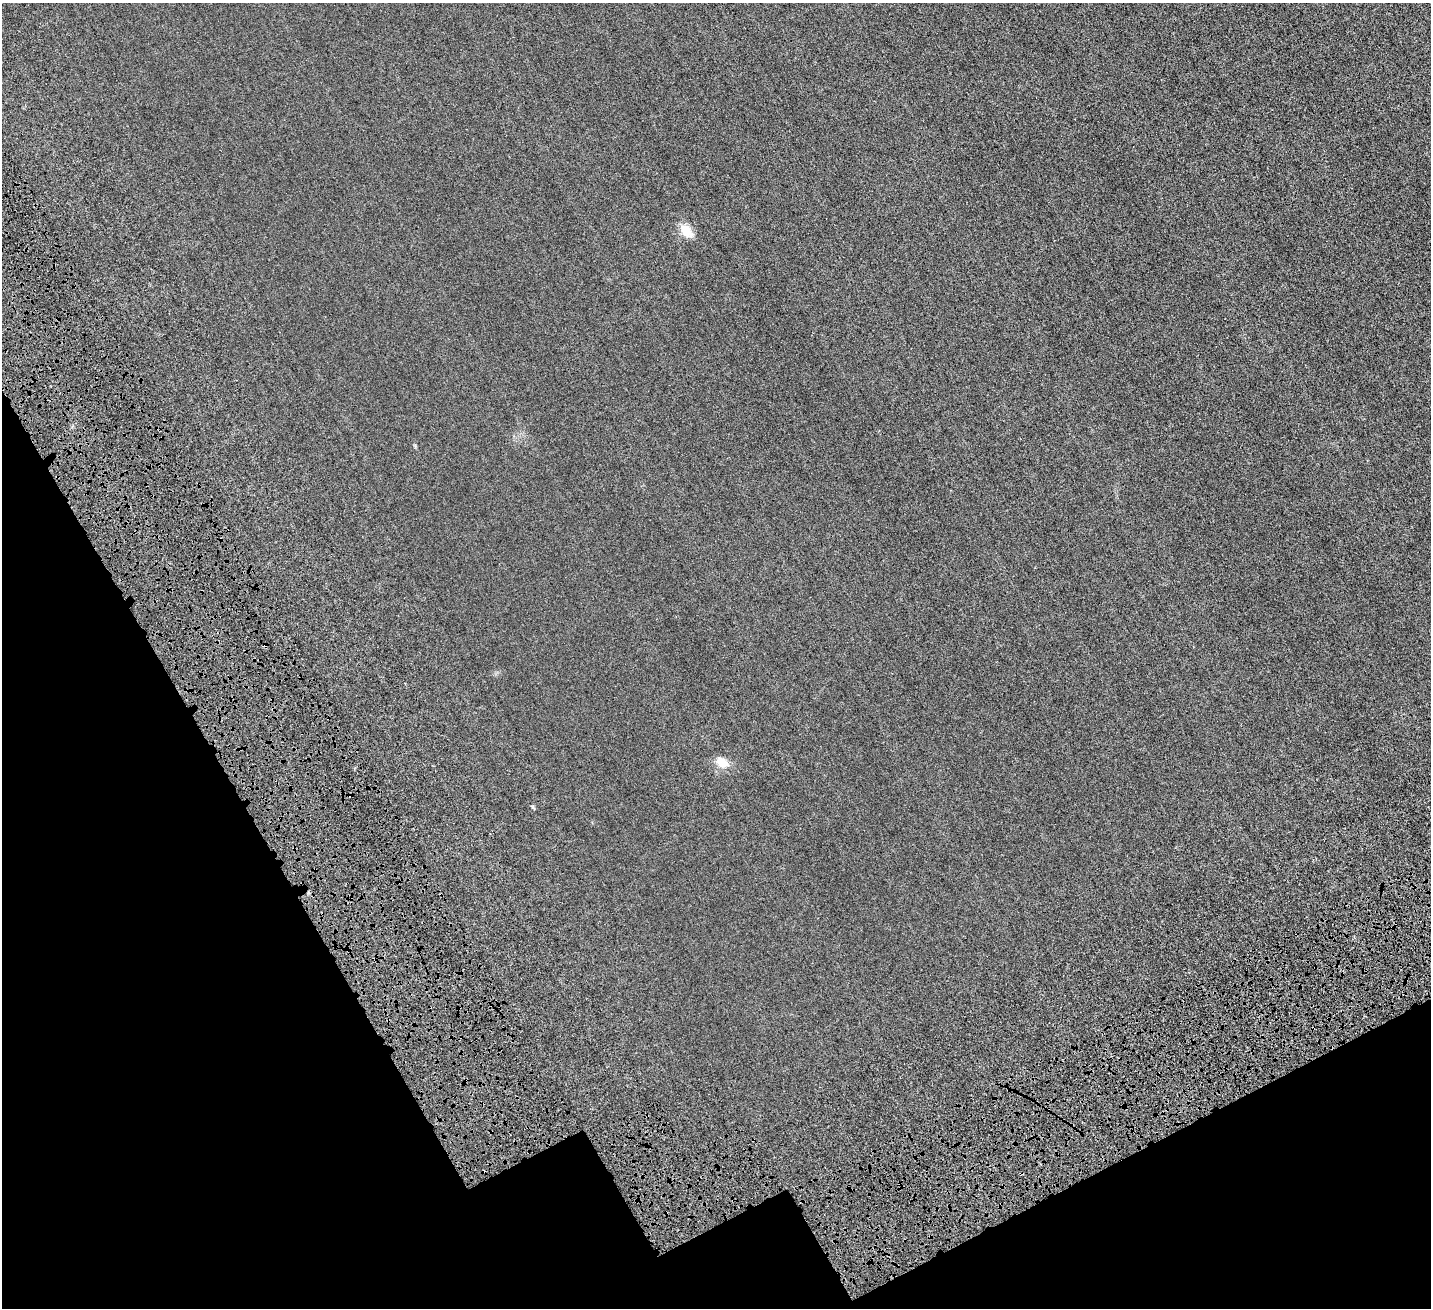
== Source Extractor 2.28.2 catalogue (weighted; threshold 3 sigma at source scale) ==
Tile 14 of 4 x 4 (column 2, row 4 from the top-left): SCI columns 1735-3163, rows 480-1785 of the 6329 x 6320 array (HDU 1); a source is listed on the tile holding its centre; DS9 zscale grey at full resolution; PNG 1433 x 1310 px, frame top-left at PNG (2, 3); no overlay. Shown black and unused: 21% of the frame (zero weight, under 6 of 12 exposures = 14% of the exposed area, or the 3 px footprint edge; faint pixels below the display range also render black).
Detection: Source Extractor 2.28.2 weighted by HDU 2 'WHT'; one run over the whole footprint, this tile lists its part. Background 0.00255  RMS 0.002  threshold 0.00836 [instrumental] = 3 sigma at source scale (4.09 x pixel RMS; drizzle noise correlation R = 1.36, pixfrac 0.8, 0.05/0.05 arcsec/px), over >= 5 px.
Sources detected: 3; all 3 listed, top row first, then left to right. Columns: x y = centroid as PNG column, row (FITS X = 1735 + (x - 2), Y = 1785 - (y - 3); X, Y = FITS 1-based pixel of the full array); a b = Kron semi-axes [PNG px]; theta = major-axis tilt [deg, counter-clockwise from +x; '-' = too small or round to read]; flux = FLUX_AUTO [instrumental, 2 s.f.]
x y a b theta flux
686 231 20 12 -53 2.1
265 645 5 3 - 0.2
722 762 17 12 -35 1.8
Overlapping masked pixels (flux is a lower limit): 1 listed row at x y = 265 645